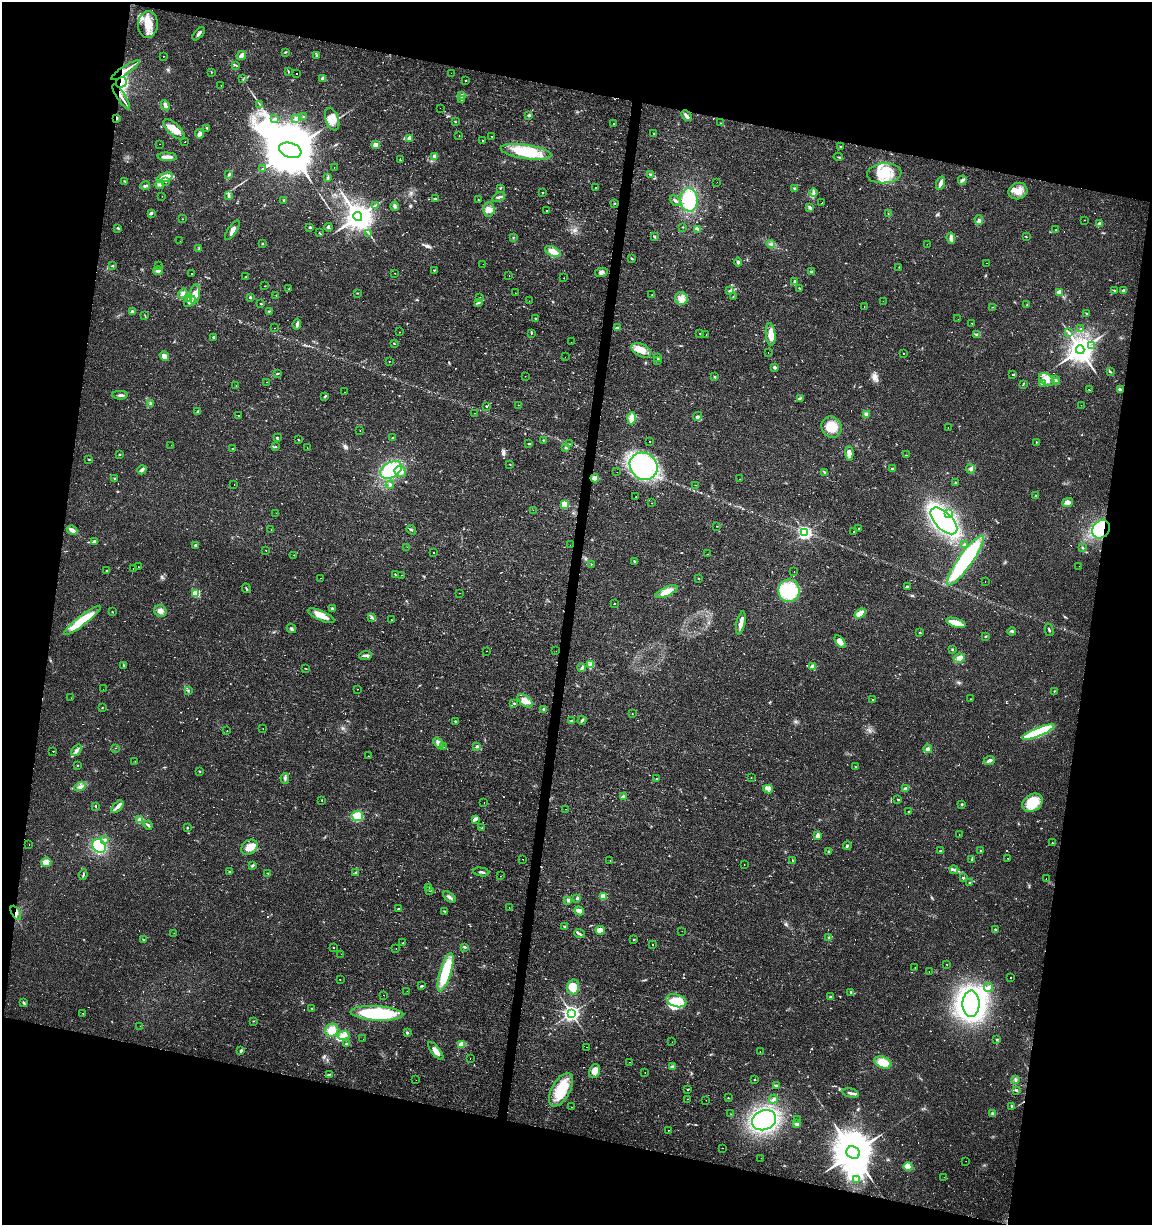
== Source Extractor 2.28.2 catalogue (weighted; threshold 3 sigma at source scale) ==
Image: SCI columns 284-4882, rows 1-4891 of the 5106 x 4899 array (HDU 1 of 3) = the unmasked area's bounding box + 8 px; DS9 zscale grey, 4 x 4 block average (1 PNG px = mean of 4 x 4 image px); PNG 1154 x 1227 px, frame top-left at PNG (2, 2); each listed source drawn as its Kron ellipse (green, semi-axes under 4 px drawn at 4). Shown black and unused: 26% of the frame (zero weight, under 2 of 3 exposures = <1% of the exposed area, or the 3 px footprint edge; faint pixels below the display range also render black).
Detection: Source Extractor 2.28.2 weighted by HDU 2 'WHT'. Background 0.0131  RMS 0.0028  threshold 0.0127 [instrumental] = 3 sigma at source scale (4.5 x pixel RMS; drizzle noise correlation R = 1.50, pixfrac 1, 0.0396/0.0396 arcsec/px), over >= 5 px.
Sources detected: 876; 7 too faint to see at this stretch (4 x 4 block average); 7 inside a brighter object's white glare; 149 cosmic-ray / hot-pixel residue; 3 long thin detections or spike segments (spike, bleed or trail) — neither listed nor drawn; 8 coinciding with a brighter row at this scale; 33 inside a brighter listed object's ellipse — not listed separately; of the other 669, all 500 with FLUX_AUTO >= 0.636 (the completeness limit of this list) listed and drawn (169 fainter detections not listed), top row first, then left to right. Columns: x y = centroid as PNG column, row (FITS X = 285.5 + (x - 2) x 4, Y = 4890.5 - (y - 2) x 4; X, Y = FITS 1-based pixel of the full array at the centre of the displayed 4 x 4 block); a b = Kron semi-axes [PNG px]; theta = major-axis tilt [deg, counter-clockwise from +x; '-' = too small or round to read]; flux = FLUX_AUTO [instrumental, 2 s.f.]
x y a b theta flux
148 24 13 10 85 31
199 34 8 2 50 5.4
285 52 3 2 - 1.8
163 56 2 2 - 1.7
241 56 5 2 - 9.8
317 56 4 2 - 2.4
236 65 4 2 - 1.4
125 70 17 2 34 12
288 71 3 2 - 1.3
211 72 2 2 - 0.85
451 73 2 2 - 0.72
296 74 2 2 - 5
243 79 2 2 - 0.69
322 79 4 3 - 4.3
466 80 2 2 - 1.4
121 82 6 5 - 11
221 85 2 2 - 1.3
461 96 2 2 - 12
121 97 15 2 -57 8.7
461 100 2 2 - 2.1
259 104 3 2 - 0.87
165 105 5 3 - 6.1
440 108 2 2 - 0.68
529 115 3 2 - 2.4
304 116 3 2 - 1.4
686 116 6 3 -47 6.4
117 118 4 2 - 1.5
296 118 3 3 - 5
275 119 2 2 - 10
332 119 12 6 -69 19
455 122 3 2 - 1.1
721 123 3 2 - 0.81
614 124 2 2 - 1.3
207 128 2 2 - 1.3
174 129 13 6 -42 21
653 133 2 2 - 0.66
199 134 5 4 - 4.7
459 136 2 2 - 1.2
492 137 2 2 - 1.2
409 138 2 2 - 18
483 140 2 2 - 2.7
185 142 2 2 - 4
159 144 2 2 - 1.6
376 145 2 2 - 43
841 147 3 2 - 1.1
290 150 11 7 -18 21000
526 152 25 7 -8 65
435 156 3 3 - 4.3
167 157 10 3 -3 14
838 157 5 2 - 1.7
400 160 3 2 - 0.89
334 167 2 2 - 0.79
263 169 4 2 - 2
884 173 17 10 5 43
229 174 4 2 - 2.3
650 175 3 2 - 3.2
164 177 8 3 21 30
328 177 3 2 - 1.9
962 180 4 2 - 5.3
125 181 3 2 - 1.3
166 181 2 2 - 1.3
717 182 2 2 - 0.96
940 183 7 3 72 7.2
160 185 4 3 - 2.4
145 186 5 3 - 3.3
500 188 3 2 - 1.4
595 188 2 2 - 3.9
794 188 3 2 - 1.4
1018 191 9 8 - 18
543 192 2 2 - 1.8
814 193 4 3 - 3.8
162 196 2 2 - 0.84
229 196 4 2 - 3.2
499 197 7 3 28 4.4
435 199 2 2 - 7.1
284 200 2 2 - 1.1
478 200 2 2 - 0.8
689 200 11 8 -86 71
675 201 6 2 -43 3
615 203 2 2 - 0.78
822 203 2 2 - 0.76
375 205 2 2 - 0.85
395 206 4 3 - 3
810 208 4 3 - 4.6
489 210 7 5 89 9.7
546 210 2 2 - 1.3
151 213 3 2 - 5.3
888 214 2 2 - 0.74
358 217 4 4 - 3000
182 219 2 2 - 0.66
979 220 5 3 - 2.9
1084 220 2 2 - 0.88
1100 224 2 2 - 18
310 227 2 2 - 6.5
328 227 4 2 - 2.2
683 227 2 2 - 0.74
118 228 3 2 - 2.6
698 229 4 2 - 2.4
232 230 11 3 56 8.9
1056 230 2 2 - 1
319 233 2 2 - 0.71
369 233 2 2 - 0.94
513 237 2 2 - 1
655 237 4 2 - 1.6
1026 237 3 2 - 1.2
951 238 5 3 - 7.7
180 241 2 2 - 0.66
262 244 2 2 - 4.4
771 244 4 2 - 2.8
927 244 2 2 - 0.64
199 249 3 2 - 1.6
553 252 8 4 -25 13
632 258 3 2 - 1.6
738 262 4 3 - 3.1
986 263 2 2 - 1.4
483 264 2 2 - 0.79
158 265 2 2 - 0.78
113 266 2 2 - 1.5
899 267 2 2 - 0.84
434 270 2 2 - 1.4
158 271 4 4 - 5.9
601 272 6 3 12 4
811 272 3 2 - 1.8
395 273 2 2 - 0.84
192 274 2 2 - 0.96
509 276 2 2 - 12
245 277 3 2 - 0.86
564 278 2 2 - 2.2
794 281 3 2 - 2.7
265 286 2 2 - 1.4
799 288 2 2 - 0.93
289 289 3 2 - 1
1115 290 2 2 - 1.2
1124 290 2 2 - 9.6
729 291 2 2 - 5.1
1059 292 2 2 - 30
357 293 2 2 - 0.95
515 293 2 2 - 0.65
183 294 5 4 - 4.6
195 294 10 5 80 13
276 295 2 2 - 0.72
652 295 2 2 - 1.3
733 296 2 2 - 0.76
250 297 2 2 - 9
480 297 2 2 - 0.82
189 298 3 2 - 1.8
681 298 6 6 - 10
529 301 2 2 - 0.94
883 301 2 2 - 1.2
190 302 6 3 41 4.4
478 303 2 2 - 0.78
261 304 2 2 - 3.6
1027 305 2 2 - 0.96
864 306 2 2 - 0.71
992 307 2 2 - 0.76
132 311 3 2 - 3.4
269 311 3 2 - 1.3
1087 314 2 2 - 1
145 316 2 2 - 0.65
536 318 3 2 - 1.5
958 319 2 2 - 1.2
972 323 2 2 - 5.2
297 324 5 2 - 4.8
274 328 2 2 - 1.7
617 328 3 2 - 1.9
1081 329 2 2 - 0.98
400 332 2 2 - 5.1
1069 332 4 2 - 1.8
700 333 2 2 - 2.6
531 334 2 2 - 0.92
706 334 2 2 - 0.82
771 334 11 5 -85 25
976 335 3 2 - 1.5
213 337 2 2 - 4
571 342 2 2 - 1.5
394 343 2 2 - 0.7
1092 345 2 2 - 0.92
641 350 10 6 -26 20
1080 350 4 4 - 2700
768 353 2 2 - 0.67
903 353 2 2 - 2.5
164 356 5 4 - 12
565 357 2 2 - 1.4
658 358 2 2 - 0.98
658 360 2 2 - 1.6
389 361 2 2 - 2
775 367 2 2 - 12
1110 372 4 2 - 2
277 374 3 2 - 1.6
1013 375 3 2 - 1.2
525 376 2 2 - 0.75
715 377 3 2 - 1.3
1046 379 8 5 -36 15
1056 379 2 2 - 1.1
267 382 2 2 - 4.1
1056 382 2 2 - 1.2
1023 384 2 2 - 0.93
1043 384 2 2 - 1.2
236 386 2 2 - 1.5
1089 390 4 2 - 1
1120 390 3 2 - 6.1
344 392 2 2 - 2.5
120 395 8 2 0 4.5
325 397 3 2 - 1.5
801 398 2 2 - 1.2
150 403 3 2 - 1.5
518 405 2 2 - 0.95
1081 405 2 2 - 1.9
486 406 2 2 - 2.7
197 412 4 2 - 1.9
474 413 2 2 - 0.96
866 414 3 2 - 5
238 416 2 2 - 4.4
698 416 4 4 - 4.1
632 418 6 4 87 13
831 427 11 10 - 31
948 427 2 2 - 1.3
360 430 2 2 - 0.99
277 438 4 2 - 2.9
393 438 2 2 - 1.7
298 439 2 2 - 0.73
543 440 2 2 - 0.76
650 441 2 2 - 12
1036 442 2 2 - 0.75
529 444 2 2 - 3.5
570 444 2 2 - 0.98
171 445 2 2 - 0.68
276 447 3 2 - 1.4
307 448 2 2 - 2.6
566 448 3 2 - 1.9
233 449 2 2 - 3.5
849 453 7 3 -87 10
119 454 3 2 - 0.91
906 455 2 2 - 0.74
89 460 3 2 - 1
510 464 2 2 - 4.9
644 466 14 13 - 160
892 469 2 2 - 1.2
970 469 5 3 - 3.3
142 470 5 2 - 6.8
391 470 11 7 30 120
400 472 6 5 - 8.3
617 472 2 2 - 0.71
825 472 3 2 - 1.5
115 478 3 2 - 1.2
595 478 4 4 - 7.1
740 479 2 2 - 0.69
956 482 2 2 - 5.7
234 485 2 2 - 1.7
390 485 4 2 - 2.3
695 485 2 2 - 1.2
1036 495 2 2 - 5
636 497 2 2 - 0.75
1068 502 5 4 - 5.7
652 503 2 2 - 0.79
564 504 2 2 - 71
533 510 2 2 - 1.3
276 513 2 2 - 0.88
949 513 4 3 - 9.8
944 521 17 8 -45 370
717 526 2 2 - 0.66
859 528 2 2 - 0.94
271 529 2 2 - 0.7
1101 529 10 8 53 120
72 530 5 3 - 12
411 530 5 2 - 1.9
854 531 2 2 - 4.2
805 533 2 2 - 390
94 542 4 2 - 6.6
195 545 2 2 - 8.5
570 545 2 2 - 1.6
965 545 3 3 - 2.8
407 547 2 2 - 0.73
1082 548 2 2 - 2.3
266 550 2 2 - 6.3
433 552 2 2 - 4.3
707 554 2 2 - 0.75
294 555 2 2 - 1.2
965 560 30 7 55 210
634 561 4 2 - 1.8
591 564 2 2 - 0.68
1079 566 2 2 - 0.68
139 567 2 2 - 2.3
133 569 2 2 - 0.99
107 570 2 2 - 1.9
794 572 2 2 - 1.6
395 574 3 2 - 0.92
401 575 2 2 - 1.2
321 578 2 2 - 0.74
699 578 2 2 - 0.94
985 581 2 2 - 1.9
908 586 3 2 - 3.4
246 588 5 2 - 1.8
789 591 11 10 - 94
667 592 12 4 25 21
196 593 2 2 - 110
460 593 2 2 - 1.7
614 603 2 2 - 0.66
332 608 2 2 - 5.4
160 611 6 5 - 8.3
112 612 2 2 - 0.72
860 613 6 3 37 25
321 616 14 5 -25 22
372 618 3 2 - 2
82 620 23 4 38 64
392 620 2 2 - 1.4
741 623 12 3 78 13
956 623 10 3 -18 36
291 628 5 3 - 3.1
1049 630 6 2 -77 1.9
1012 631 4 3 - 2.5
920 633 2 2 - 1
986 636 2 2 - 1.4
840 641 7 4 -55 13
952 650 3 2 - 1.4
486 651 2 2 - 2.7
556 651 2 2 - 1
365 655 6 2 5 5.8
959 658 6 4 9 6
591 664 3 2 - 2.1
124 666 3 2 - 1.4
813 667 2 2 - 37
306 668 2 2 - 0.7
581 668 3 3 - 3
103 689 2 2 - 2.2
358 689 2 2 - 2.6
188 690 2 2 - 1.6
1054 691 2 2 - 0.98
71 698 2 2 - 0.66
872 699 2 2 - 1.6
970 699 2 2 - 0.66
525 701 8 5 -37 14
514 703 3 2 - 1.1
102 708 2 2 - 1.8
544 709 3 2 - 3.5
632 713 2 2 - 0.87
582 720 4 2 - 2.6
455 721 3 2 - 1.1
571 721 2 2 - 2.8
263 728 2 2 - 0.71
227 731 2 2 - 1.9
1038 732 17 4 22 150
438 743 6 4 -52 6.1
477 746 4 2 - 1.8
444 747 2 2 - 2.5
115 748 2 2 - 0.92
928 749 4 3 - 3.5
76 750 6 3 52 5.6
53 751 2 2 - 12
368 756 2 2 - 4.8
135 761 2 2 - 2.9
989 761 6 3 19 4.9
77 765 2 2 - 0.76
855 767 2 2 - 2.7
200 771 2 2 - 1.2
751 777 2 2 - 1.1
285 778 5 2 - 3.3
657 779 2 2 - 1.4
80 786 6 3 28 5.9
905 788 3 2 - 1.9
768 789 5 2 - 4.2
623 797 2 2 - 23
322 800 2 2 - 2
898 800 3 2 - 0.93
484 803 2 2 - 1.4
1032 803 11 8 35 40
962 804 3 2 - 1.7
95 806 2 2 - 1
117 807 7 3 47 5.9
566 809 2 2 - 2.5
909 811 2 2 - 0.66
357 816 6 5 - 27
475 819 4 2 - 6.9
140 820 4 3 - 10
148 825 5 2 - 2.5
187 828 2 2 - 1.1
482 828 2 2 - 0.69
959 835 2 2 - 0.79
817 836 4 3 - 8.4
105 840 3 3 - 3.1
1052 843 2 2 - 1.2
29 844 2 2 - 1.5
99 846 7 6 - 92
847 846 4 2 - 2.2
249 847 9 7 37 21
981 850 2 2 - 1.4
940 851 2 2 - 8.9
829 852 2 2 - 1.2
1008 858 2 2 - 1
523 859 2 2 - 3.7
610 860 2 2 - 0.97
793 860 2 2 - 0.74
971 860 3 2 - 1.1
46 862 5 4 - 17
744 864 2 2 - 0.67
252 865 3 2 - 2.6
954 870 4 3 - 3.4
230 872 2 2 - 5.1
481 872 8 2 -8 3.3
268 873 2 2 - 1.2
355 873 2 2 - 1.1
83 875 5 2 - 2.1
500 876 2 2 - 1.3
963 878 2 2 - 5.8
1046 879 2 2 - 2
970 883 2 2 - 7.3
429 888 2 2 - 0.72
430 890 2 2 - 3.3
603 896 2 2 - 57
449 897 7 3 -37 4.6
577 898 4 2 - 2
568 900 3 3 - 3.8
509 907 2 2 - 2.9
398 909 2 2 - 6.7
445 911 2 2 - 0.89
579 911 5 3 - 6.8
16 913 8 3 -61 6.2
565 926 3 2 - 1.7
995 929 2 2 - 3.5
600 930 4 3 - 17
682 931 2 2 - 1.7
174 933 2 2 - 0.81
579 934 5 2 - 4.5
829 938 2 2 - 0.64
143 939 2 2 - 0.93
634 939 2 2 - 0.96
403 943 3 2 - 1.6
653 945 2 2 - 1.8
333 947 2 2 - 15
465 947 4 2 - 2
396 948 2 2 - 1.6
341 954 2 2 - 1.2
947 964 2 2 - 1.3
915 967 2 2 - 1.3
445 972 20 5 73 79
929 972 2 2 - 1.1
1011 977 2 2 - 2.9
340 980 2 2 - 4.1
421 986 3 2 - 1.7
573 987 7 6 - 29
989 987 4 3 - 5.6
407 991 2 2 - 0.94
851 993 3 2 - 1.9
384 995 2 2 - 1
830 997 3 2 - 1.1
676 1001 10 6 -17 28
24 1003 4 2 - 2.4
971 1004 13 8 -89 690
312 1009 3 2 - 1.1
83 1013 2 2 - 0.68
377 1013 26 7 -3 120
571 1013 3 3 - 700
253 1021 2 2 - 0.77
140 1026 2 2 - 1.7
332 1030 7 6 - 19
407 1033 3 2 - 2
343 1036 6 4 10 8.2
363 1039 2 2 - 3.4
996 1039 3 2 - 0.87
672 1042 2 2 - 4
346 1044 3 2 - 2
461 1044 2 2 - 63
586 1047 2 2 - 1.5
241 1051 3 2 - 2.8
436 1051 11 3 -51 13
760 1051 2 2 - 1.1
470 1058 2 2 - 0.88
630 1062 2 2 - 1.1
883 1062 9 5 -21 28
673 1066 4 3 - 2.6
595 1071 7 5 70 17
645 1072 2 2 - 0.79
329 1074 3 2 - 1.2
755 1079 2 2 - 1.4
1015 1079 3 2 - 2.2
416 1080 2 2 - 0.78
776 1085 3 2 - 1.9
561 1090 18 9 61 64
688 1090 2 2 - 0.89
1016 1090 4 2 - 2.4
851 1093 8 2 -13 4.6
728 1098 2 2 - 1.7
688 1099 2 2 - 4.4
773 1099 4 3 - 3.6
706 1100 2 2 - 0.96
1012 1106 2 2 - 8.6
571 1107 2 2 - 8
993 1113 3 2 - 1.6
731 1114 2 2 - 0.64
764 1120 12 10 23 300
797 1120 2 2 - 2.6
797 1124 2 2 - 22
668 1130 2 2 - 1.4
723 1148 2 2 - 3.4
853 1153 7 6 - 9000
761 1158 2 2 - 2.4
966 1161 2 2 - 1.1
908 1167 5 4 - 27
944 1177 2 2 - 0.67
857 1179 4 3 - 3.3
Overlapping masked pixels (flux is a lower limit): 6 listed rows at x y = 125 70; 121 82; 121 97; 117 118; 1101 529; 16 913
Diffuse or blended objects may show on this block-average render without a row.